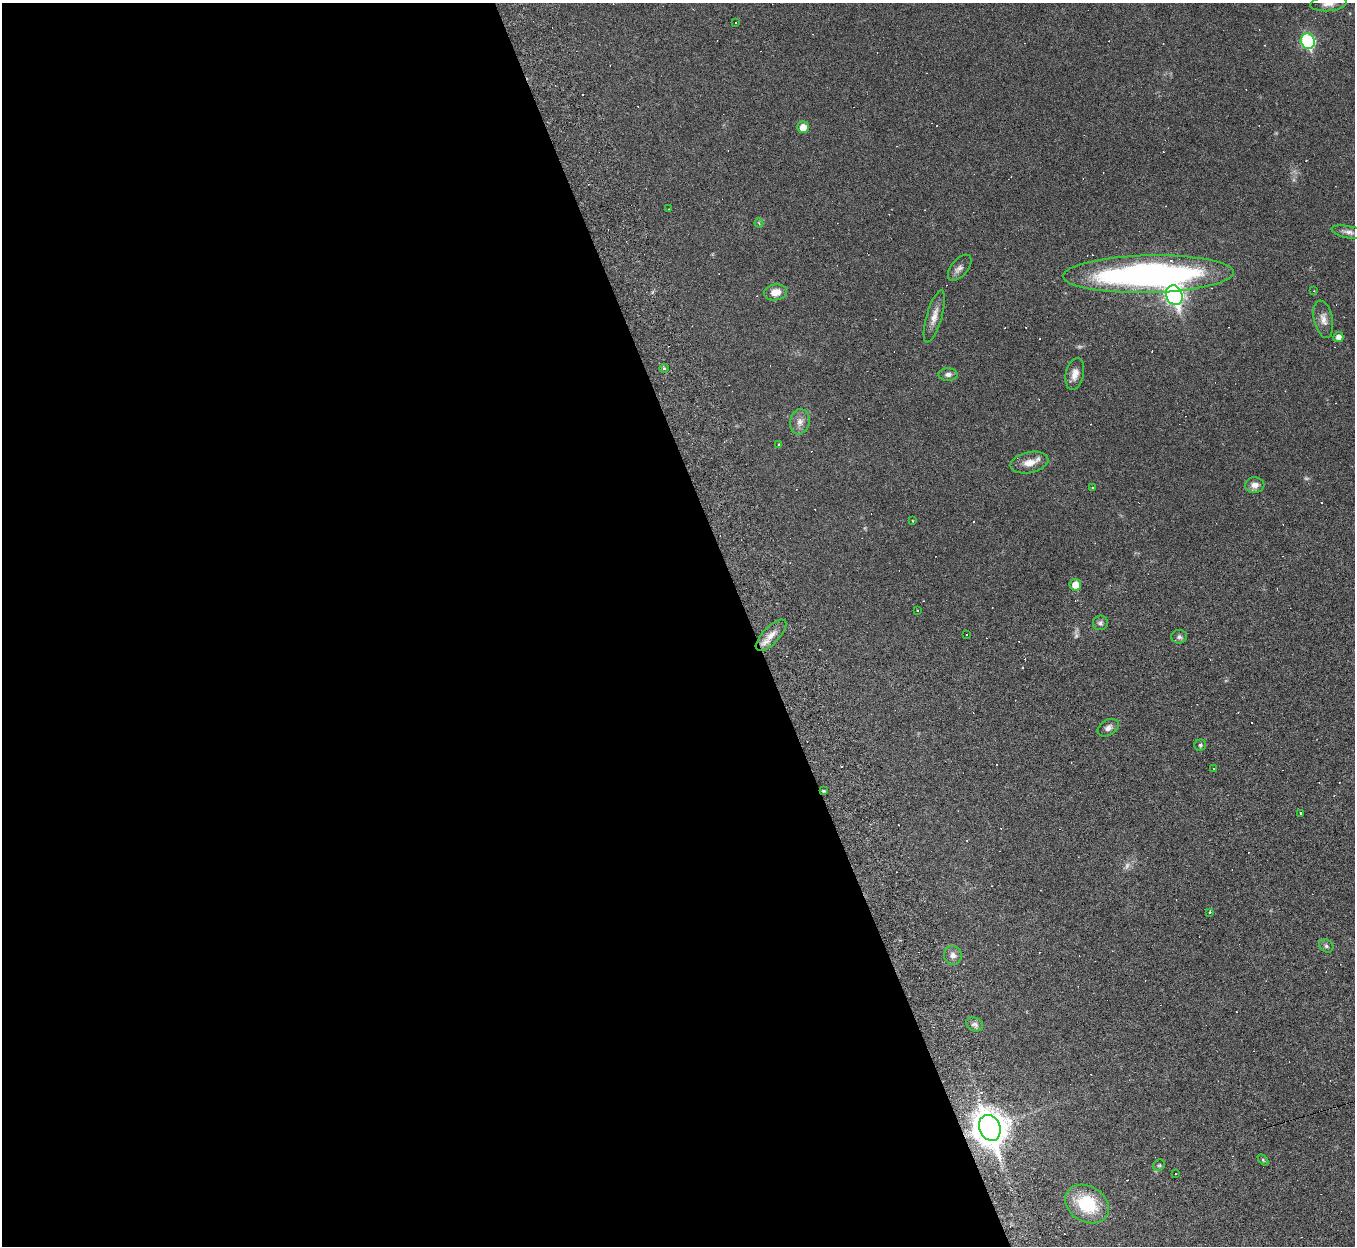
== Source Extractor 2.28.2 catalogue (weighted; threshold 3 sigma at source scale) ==
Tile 9 of 4 x 4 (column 1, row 3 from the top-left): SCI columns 1-1353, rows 1524-2767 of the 5469 x 5422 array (HDU 1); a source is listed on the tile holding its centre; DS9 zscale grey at full resolution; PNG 1357 x 1248 px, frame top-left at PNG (2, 3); each listed source drawn as its Kron ellipse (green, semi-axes under 4 px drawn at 4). Shown black and unused: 55% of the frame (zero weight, under 3 of 6 exposures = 3% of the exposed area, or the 3 px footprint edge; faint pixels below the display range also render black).
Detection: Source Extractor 2.28.2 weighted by HDU 2 'WHT'; one run over the whole footprint, this tile lists its part. Background 0.0393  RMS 0.0024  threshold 0.00979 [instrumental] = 3 sigma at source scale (4.09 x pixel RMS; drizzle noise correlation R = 1.36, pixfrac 0.8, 0.05/0.05 arcsec/px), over >= 5 px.
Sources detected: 96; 4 too faint to see at this stretch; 47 cosmic-ray / hot-pixel residue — neither listed nor drawn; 1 inside a brighter listed object's ellipse — not listed separately; the other 44 listed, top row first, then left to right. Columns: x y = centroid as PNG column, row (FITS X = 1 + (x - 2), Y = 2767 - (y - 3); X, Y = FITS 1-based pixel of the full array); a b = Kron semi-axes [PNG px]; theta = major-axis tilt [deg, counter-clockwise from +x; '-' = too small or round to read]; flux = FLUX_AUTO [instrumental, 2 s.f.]
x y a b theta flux
1328 4 18 7 4 1.6
736 23 2 2 - 0.19
1308 41 8 7 - 26
803 127 6 5 - 2.5
668 209 3 2 - 0.11
759 223 4 4 - 0.32
1349 232 17 6 -11 1.1
960 268 15 8 50 1.1
1148 274 85 19 1 89
1314 291 3 3 - 0.13
776 292 12 8 11 2.6
1174 295 10 8 -66 82
934 316 27 7 74 2.2
1323 319 19 9 -78 1.8
1338 337 5 5 - 1.2
664 368 4 4 - 0.3
948 374 9 6 0 0.79
1075 374 16 9 78 1.9
800 422 13 10 77 1.6
779 445 4 3 - 0.29
1029 463 19 10 12 2.7
1255 485 10 8 -3 1.5
1092 487 3 2 - 0.3
912 521 3 2 - 0.19
1075 585 6 6 - 2.9
917 611 3 2 - 0.16
1100 623 7 7 - 0.67
771 635 20 8 46 2.4
966 635 2 2 - 0.17
1179 637 8 6 7 0.66
1108 728 11 7 32 1
1200 745 6 5 - 0.37
1214 768 3 3 - 0.52
823 791 3 2 - 0.3
1300 813 3 3 - 1.5
1210 912 3 2 - 0.23
1326 946 7 6 - 0.51
953 955 9 8 - 1.3
975 1024 9 6 -24 0.81
990 1128 13 10 -68 430
1263 1160 6 4 -46 0.3
1159 1165 6 5 - 0.4
1175 1174 2 2 - 0.14
1087 1204 23 17 -31 11
Overlapping masked pixels (flux is a lower limit): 2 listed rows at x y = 823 791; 990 1128
Isophote crosses this tile's border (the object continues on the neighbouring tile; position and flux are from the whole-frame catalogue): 1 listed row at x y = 1328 4